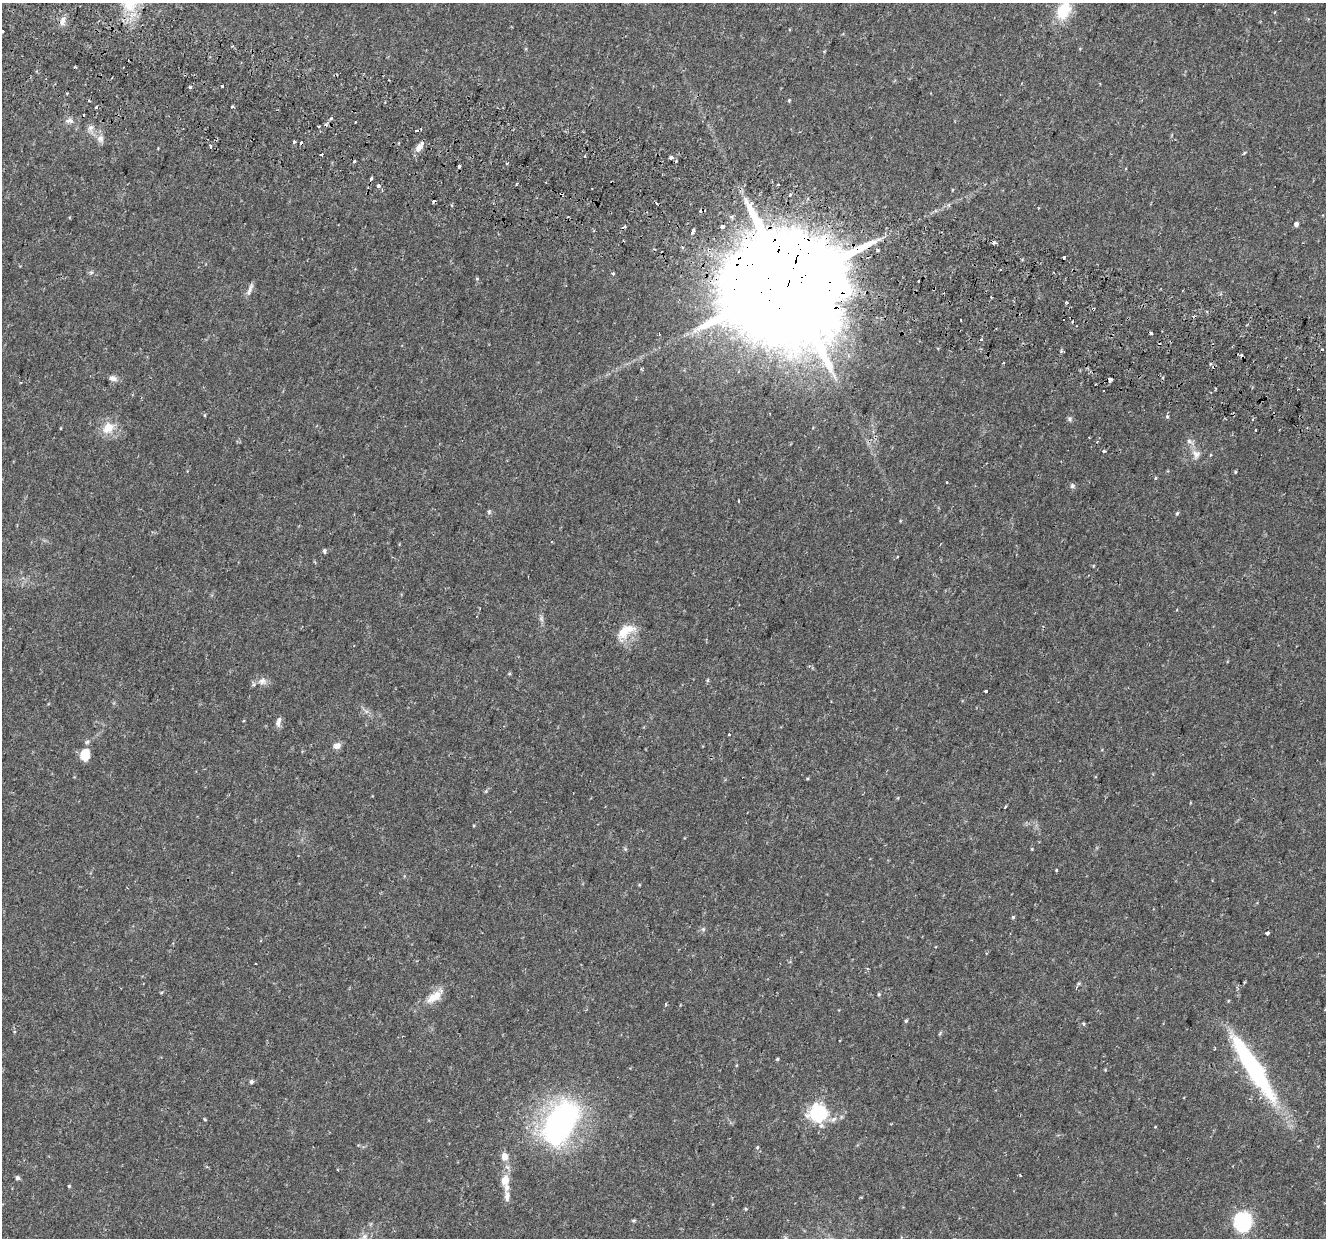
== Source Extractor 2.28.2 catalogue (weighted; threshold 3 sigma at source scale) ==
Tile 11 of 4 x 4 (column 3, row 3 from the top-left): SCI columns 2727-4050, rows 1590-2825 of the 5443 x 5590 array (HDU 1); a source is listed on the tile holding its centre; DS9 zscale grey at full resolution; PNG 1328 x 1240 px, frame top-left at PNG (2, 3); no overlay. Shown black and unused: <1% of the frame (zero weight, under 2 of 3 exposures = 5% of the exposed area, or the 3 px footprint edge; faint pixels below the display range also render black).
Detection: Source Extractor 2.28.2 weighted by HDU 2 'WHT'; one run over the whole footprint, this tile lists its part. Background 0.0371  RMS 0.0039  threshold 0.0178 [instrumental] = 3 sigma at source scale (4.5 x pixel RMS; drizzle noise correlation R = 1.50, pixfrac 1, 0.0396/0.0396 arcsec/px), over >= 5 px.
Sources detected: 123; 1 inside a brighter object's white glare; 25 cosmic-ray / hot-pixel residue — not listed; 3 inside a brighter listed object's ellipse — not listed separately; the other 94 listed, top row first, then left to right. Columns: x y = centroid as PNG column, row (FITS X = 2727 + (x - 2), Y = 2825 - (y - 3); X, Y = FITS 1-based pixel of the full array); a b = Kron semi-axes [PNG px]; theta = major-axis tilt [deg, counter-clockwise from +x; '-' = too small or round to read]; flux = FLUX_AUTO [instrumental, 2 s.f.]
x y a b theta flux
1064 10 22 15 64 12
62 21 14 6 75 2
3 31 3 3 - 1.3
222 86 3 3 - 1.3
190 87 3 3 - 1.6
67 93 3 3 - 0.32
789 100 4 4 - 0.39
89 101 3 2 - 0.63
95 107 3 3 - 1.1
233 107 3 3 - 1.1
331 118 3 3 - 1.1
69 121 13 7 7 1.8
355 122 3 2 - 0.98
91 128 10 7 58 1.7
100 139 11 9 -76 2.3
294 142 3 3 - 1.3
211 146 3 3 - 1.3
419 147 12 7 50 2.5
322 155 3 3 - 20
585 156 3 3 - 0.42
671 157 4 3 - 2.3
507 163 3 2 - 0.77
459 166 3 3 - 2
371 178 4 3 - 2.8
778 184 3 3 - 1.3
378 185 3 3 - 6.9
790 195 4 3 - 3.1
1296 224 5 5 - 1.1
722 226 3 3 - 37
693 230 5 3 - 2.7
994 243 4 3 - 2.5
1064 257 3 3 - 0.81
91 272 7 4 1 0.69
613 273 3 3 - 0.64
477 279 5 3 - 0.35
918 281 3 2 - 0.63
787 285 39 30 68 13000
250 289 19 5 67 1.7
1093 309 3 3 - 0.98
961 320 3 3 - 1.5
113 378 10 7 -13 1.7
1110 379 4 4 - 1.9
1167 417 3 3 - 0.99
1069 419 7 5 -24 0.78
1253 419 4 4 - 0.47
108 428 16 12 42 6.3
1189 441 8 6 -29 1.2
1104 451 3 3 - 0.66
1196 454 12 11 - 2.6
1235 472 4 4 - 0.39
1072 486 6 6 - 0.87
738 501 3 3 - 0.6
489 512 7 5 72 0.67
1177 513 6 4 62 0.52
324 551 5 4 - 0.73
1093 566 5 3 - 0.28
541 619 9 4 -68 1
625 631 27 13 32 7.6
509 674 5 3 - 0.39
707 680 5 4 - 0.48
262 681 12 9 16 2.4
986 691 3 3 - 1.3
278 724 9 6 -75 1.3
729 734 3 3 - 1.1
337 746 10 8 20 1.8
85 755 12 10 80 6.2
1056 870 4 3 - 0.31
1013 917 5 4 - 0.49
703 929 6 5 - 0.64
1267 933 3 3 - 3.2
256 964 3 2 - 0.33
1079 983 7 5 18 0.65
161 992 5 3 - 0.37
879 994 5 4 - 0.42
434 997 25 11 36 6
666 1004 4 3 - 0.52
906 1021 5 4 - 0.53
1083 1024 3 3 - 1.1
777 1059 4 3 - 0.49
1253 1068 92 16 -58 53
251 1082 6 5 - 0.79
818 1113 19 18 - 24
205 1119 5 4 - 0.39
560 1123 34 19 60 120
757 1147 6 4 69 0.5
505 1156 9 8 - 3
1020 1175 3 3 - 0.32
17 1178 6 5 - 0.84
505 1180 14 11 78 4.3
69 1186 4 4 - 0.42
507 1196 16 7 -86 2.3
634 1221 5 4 - 0.55
1243 1222 23 21 -88 18
364 1236 8 8 - 1.9
Overlapping masked pixels (flux is a lower limit): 2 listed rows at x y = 787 285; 1093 309
Isophote crosses this tile's border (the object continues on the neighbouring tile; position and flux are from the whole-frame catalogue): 2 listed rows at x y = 1064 10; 3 31